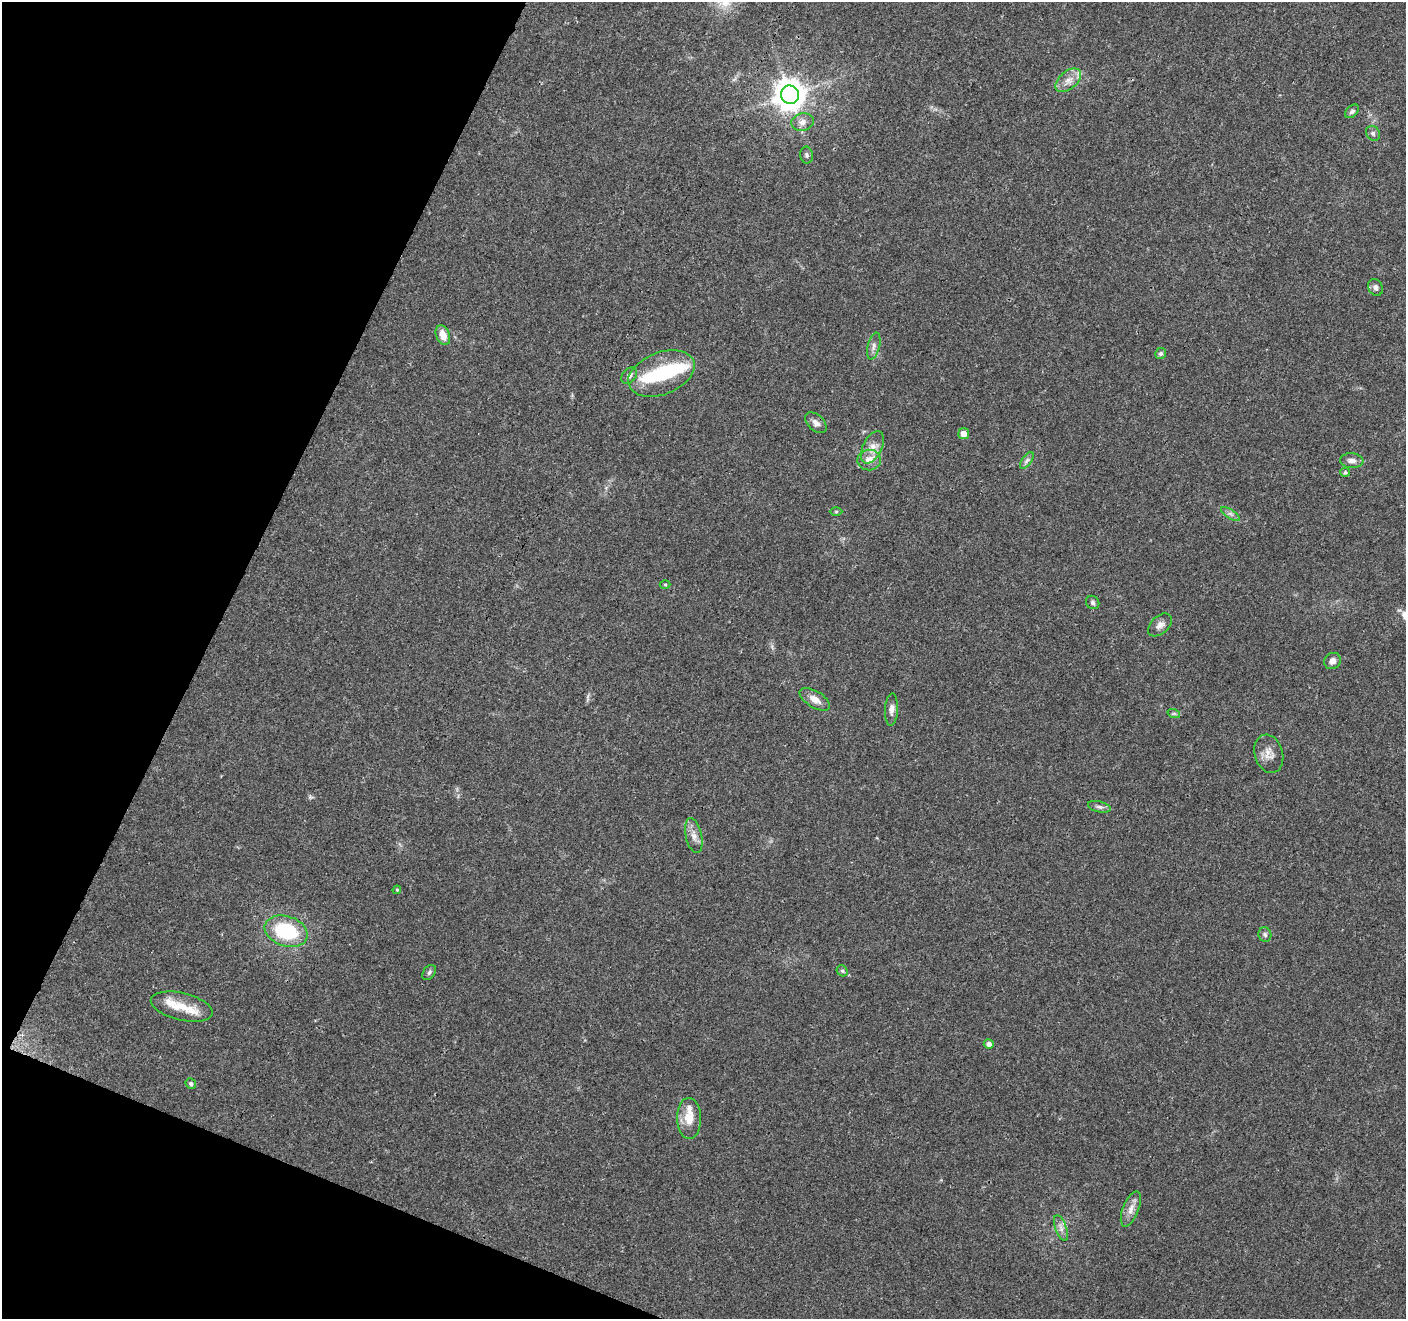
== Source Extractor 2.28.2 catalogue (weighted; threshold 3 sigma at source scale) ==
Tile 9 of 4 x 4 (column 1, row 3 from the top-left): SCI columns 8-1411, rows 1527-2843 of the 5633 x 5752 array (HDU 1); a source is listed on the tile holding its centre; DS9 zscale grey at full resolution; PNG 1408 x 1321 px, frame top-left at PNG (2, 2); each listed source drawn as its Kron ellipse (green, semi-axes under 4 px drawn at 4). Shown black and unused: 20% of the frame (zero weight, under 3 of 4 exposures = <1% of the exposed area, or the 3 px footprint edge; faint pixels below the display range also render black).
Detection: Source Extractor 2.28.2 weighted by HDU 2 'WHT'; one run over the whole footprint, this tile lists its part. Background 0.0481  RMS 0.0039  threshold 0.0174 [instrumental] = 3 sigma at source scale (4.5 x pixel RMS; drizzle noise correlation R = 1.50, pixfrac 1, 0.0396/0.0396 arcsec/px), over >= 5 px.
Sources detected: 47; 2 inside a brighter object's white glare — neither listed nor drawn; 3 inside a brighter listed object's ellipse — not listed separately; the other 42 listed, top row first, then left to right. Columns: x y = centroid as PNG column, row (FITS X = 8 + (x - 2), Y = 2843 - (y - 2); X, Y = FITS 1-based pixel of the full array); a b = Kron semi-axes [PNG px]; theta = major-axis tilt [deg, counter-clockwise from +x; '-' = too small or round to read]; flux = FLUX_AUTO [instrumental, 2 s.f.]
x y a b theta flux
1068 80 15 9 40 3.6
790 95 9 9 - 650
1352 111 8 5 44 0.91
802 122 11 9 16 2.6
1373 133 8 6 -54 1.1
806 155 8 6 -80 0.98
1376 287 9 7 -57 1.4
443 335 10 6 -66 4.1
874 346 14 6 76 1.7
1161 354 6 5 - 0.86
661 373 35 21 21 23
629 376 9 6 49 1.5
816 423 12 8 -42 2
964 434 5 5 - 3.2
872 447 17 9 64 3.8
869 460 11 10 - 4.1
1027 460 10 4 54 1.2
1352 461 11 7 -5 2.1
1345 472 5 5 - 0.57
836 512 6 4 0 0.51
1230 514 11 4 -34 1.2
665 584 5 3 - 0.44
1093 602 7 6 - 0.99
1160 625 14 9 43 2.2
1332 661 9 7 42 2
815 699 17 8 -31 3.6
891 709 16 6 87 2
1174 714 6 4 -18 0.56
1269 754 19 14 -74 3.9
1099 807 12 5 -13 1.3
694 836 18 8 -77 3
397 890 4 4 - 0.41
286 931 22 15 -19 25
1265 934 7 6 - 0.95
842 971 6 5 - 0.63
429 972 8 5 50 0.91
182 1007 31 13 -13 7.2
989 1044 5 4 - 1.4
191 1083 5 5 - 0.8
689 1118 20 12 -89 6.3
1131 1209 19 8 68 3.2
1061 1228 13 5 -69 2